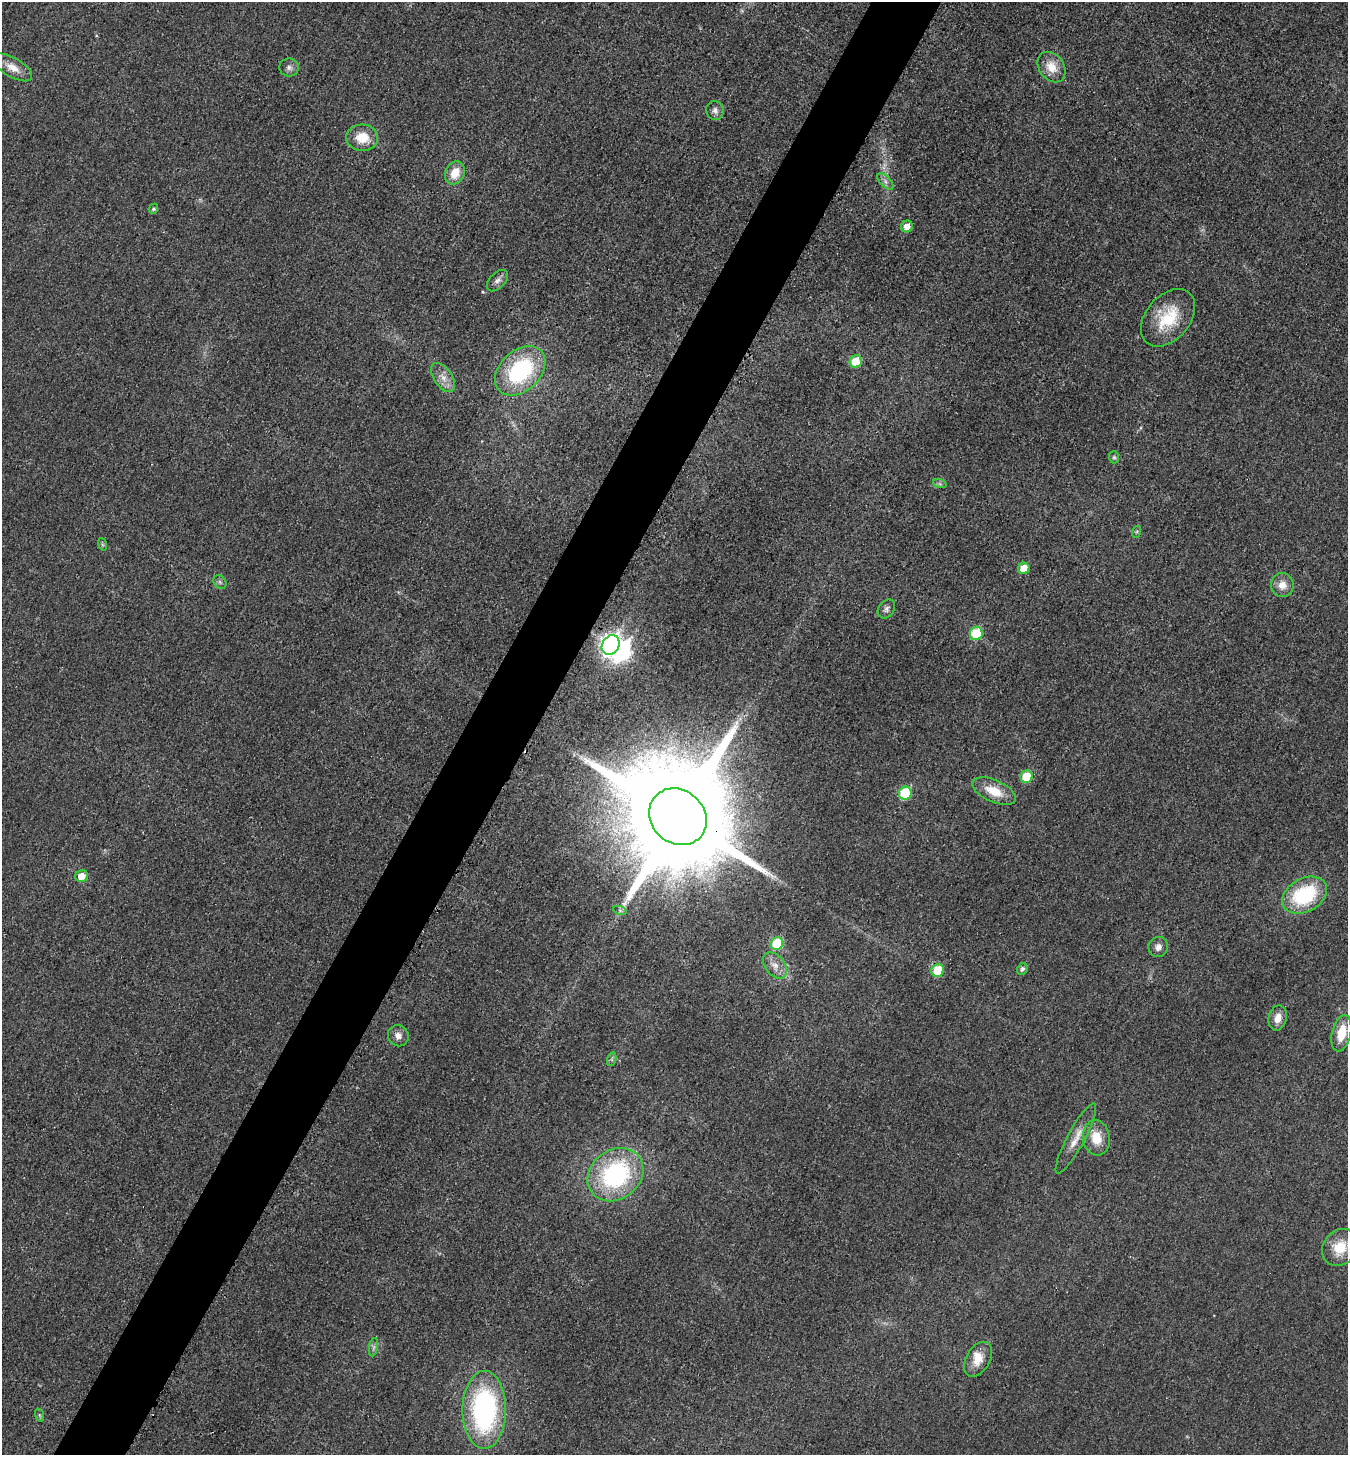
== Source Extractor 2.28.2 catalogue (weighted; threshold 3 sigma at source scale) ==
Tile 7 of 4 x 4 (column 3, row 2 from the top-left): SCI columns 2849-4194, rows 2920-4372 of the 5843 x 5836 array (HDU 1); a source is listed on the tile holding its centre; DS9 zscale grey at full resolution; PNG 1350 x 1457 px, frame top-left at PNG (2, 2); each listed source drawn as its Kron ellipse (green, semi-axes under 4 px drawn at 4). Shown black and unused: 5% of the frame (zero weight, under 3 of 4 exposures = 1% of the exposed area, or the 3 px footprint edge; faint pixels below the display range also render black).
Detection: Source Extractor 2.28.2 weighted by HDU 2 'WHT'; one run over the whole footprint, this tile lists its part. Background 0.018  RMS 0.0053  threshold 0.0239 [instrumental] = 3 sigma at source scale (4.5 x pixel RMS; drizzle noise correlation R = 1.50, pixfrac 1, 0.05/0.05 arcsec/px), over >= 5 px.
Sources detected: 51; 1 inside a brighter object's white glare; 1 cosmic-ray / hot-pixel residue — neither listed nor drawn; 1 inside a brighter listed object's ellipse — not listed separately; the other 48 listed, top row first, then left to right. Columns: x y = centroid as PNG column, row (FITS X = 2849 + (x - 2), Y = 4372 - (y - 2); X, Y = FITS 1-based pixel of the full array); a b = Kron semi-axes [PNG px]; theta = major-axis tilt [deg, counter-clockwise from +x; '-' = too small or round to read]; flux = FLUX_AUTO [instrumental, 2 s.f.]
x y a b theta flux
12 67 22 9 -30 6.7
289 67 9 9 - 2.4
1052 67 16 12 -54 8.8
715 110 9 8 - 2.5
362 138 16 13 -5 11
455 173 12 9 63 9.6
885 181 10 5 -46 2
153 209 5 4 - 0.92
907 226 6 5 - 4.7
497 281 13 7 45 2.8
1168 318 33 22 49 23
856 362 6 6 - 14
520 371 29 20 43 57
443 377 16 9 -55 4.9
1114 457 6 5 - 0.89
940 484 7 4 -18 1.1
1136 532 6 4 70 0.73
102 544 6 4 -72 0.83
1024 568 6 5 - 10
220 582 7 6 - 1.3
1282 585 12 11 - 5.8
886 609 10 8 53 2.1
976 633 7 6 - 21
611 645 10 8 58 230
1026 777 6 6 - 17
994 791 23 11 -24 12
905 793 7 6 - 33
678 817 30 26 -42 22000
81 876 6 6 - 6.4
1305 895 24 16 29 42
620 911 7 4 -20 1.1
777 943 6 6 - 24
1158 947 10 9 - 3.2
775 965 15 9 -51 4.9
1022 969 6 5 - 1.7
938 970 6 6 - 20
1278 1018 12 9 77 5.3
1341 1033 18 9 78 13
398 1036 11 10 - 3.4
612 1059 7 4 72 1.1
1096 1138 18 13 -82 11
1076 1139 40 8 62 8.3
615 1175 30 24 38 76
1340 1247 20 16 49 13
373 1347 9 4 81 1.5
978 1359 19 12 60 8.2
484 1410 39 21 90 110
39 1415 7 4 -70 0.85
Overlapping masked pixels (flux is a lower limit): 2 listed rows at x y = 611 645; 678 817